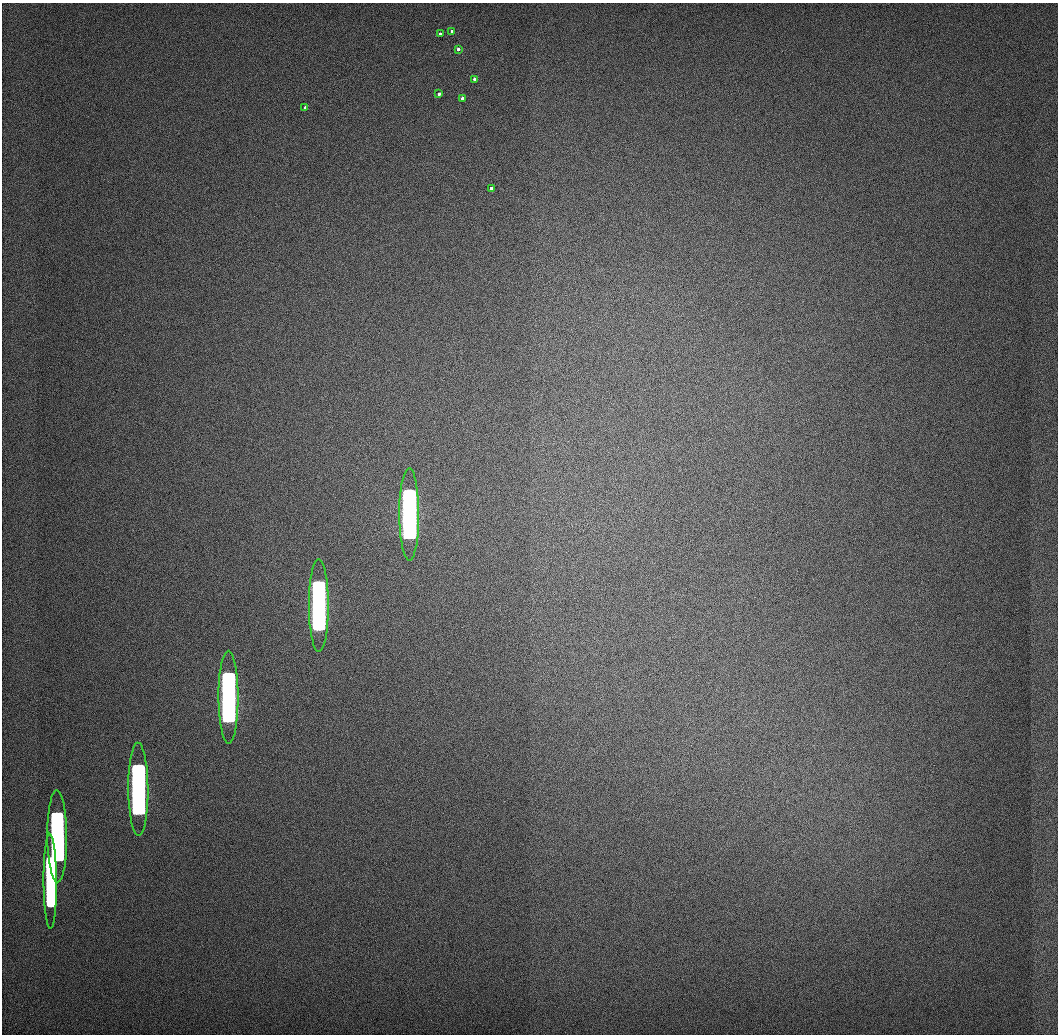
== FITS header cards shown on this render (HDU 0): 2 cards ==
NAXIS1  =                 1056 / Length of Axis 1 (Serial)
NAXIS2  =                 1032 / Length of Axis 2 (Parallel)

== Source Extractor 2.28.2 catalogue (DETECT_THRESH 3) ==
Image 1056 x 1032 px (HDU 0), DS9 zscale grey, 1 PNG px = 1 image px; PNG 1060 x 1036 px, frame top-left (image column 1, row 1032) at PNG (2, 3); each listed source drawn as its Kron ellipse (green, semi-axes under 4 px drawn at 4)
Background 509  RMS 3.5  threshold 10.4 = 3 sigma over >= 5 px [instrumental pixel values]
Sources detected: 14; all 14 listed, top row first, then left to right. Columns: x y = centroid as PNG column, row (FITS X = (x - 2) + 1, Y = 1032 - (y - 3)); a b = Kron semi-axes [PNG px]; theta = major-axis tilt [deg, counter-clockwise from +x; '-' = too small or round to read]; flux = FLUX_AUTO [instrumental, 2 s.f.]
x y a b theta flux
452 31 3 3 - 1.5e+03
440 34 3 3 - 1.6e+03
458 49 3 3 - 2.1e+03
474 79 3 3 - 2.6e+03
439 94 3 3 - 2.6e+03
462 98 3 3 - 2.7e+03
305 108 3 3 - 2.4e+03
491 188 3 3 - 3.0e+03
409 514 46 10 -90 1.9e+06
319 606 46 10 -90 1.8e+06
228 697 46 10 -90 1.5e+06
138 789 46 10 -90 1.1e+06
57 836 46 10 -89 6.9e+05
50 881 47 6 -90 3.5e+05